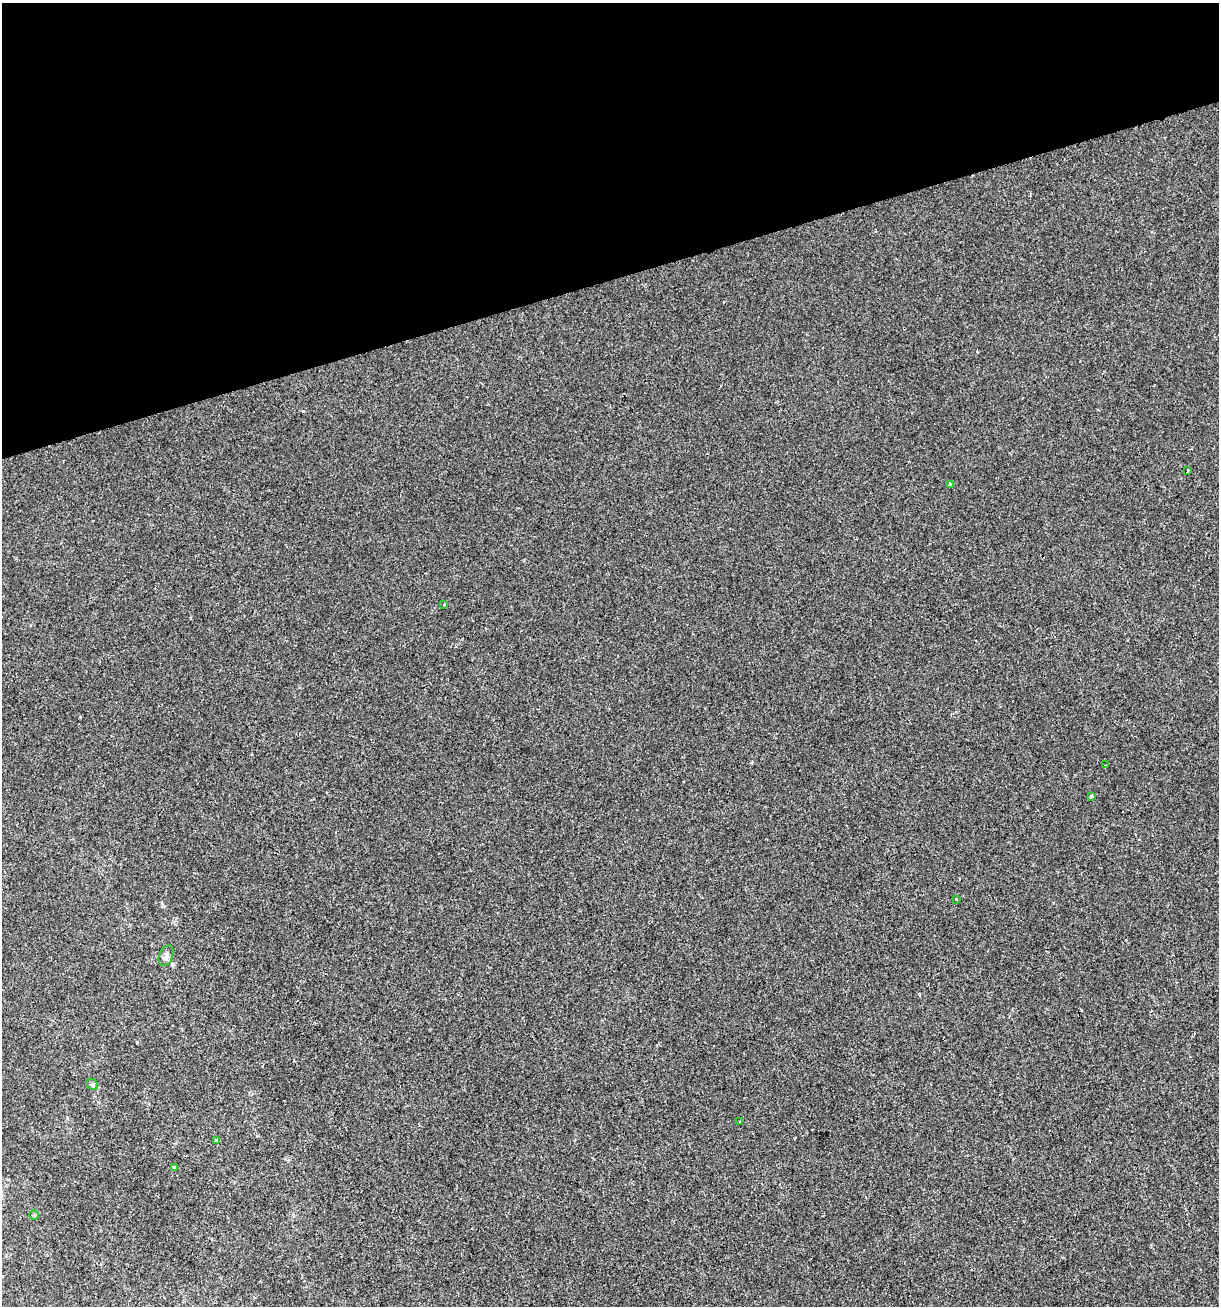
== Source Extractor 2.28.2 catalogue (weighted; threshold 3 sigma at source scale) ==
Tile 3 of 4 x 4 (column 3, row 1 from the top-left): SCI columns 2487-3703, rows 3913-5216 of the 5022 x 5216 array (HDU 1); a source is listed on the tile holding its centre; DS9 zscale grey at full resolution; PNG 1221 x 1308 px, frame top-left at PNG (2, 3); each listed source drawn as its Kron ellipse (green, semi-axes under 4 px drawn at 4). Shown black and unused: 21% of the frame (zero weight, under 2 of 3 exposures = <1% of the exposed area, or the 3 px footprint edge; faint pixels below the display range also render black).
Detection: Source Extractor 2.28.2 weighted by HDU 2 'WHT'; one run over the whole footprint, this tile lists its part. Background 5.62e-04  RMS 0.0042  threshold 0.0189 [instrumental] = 3 sigma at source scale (4.5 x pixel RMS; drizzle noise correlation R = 1.50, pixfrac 1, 0.0396/0.0396 arcsec/px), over >= 5 px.
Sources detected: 13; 1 cosmic-ray / hot-pixel residue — neither listed nor drawn; the other 12 listed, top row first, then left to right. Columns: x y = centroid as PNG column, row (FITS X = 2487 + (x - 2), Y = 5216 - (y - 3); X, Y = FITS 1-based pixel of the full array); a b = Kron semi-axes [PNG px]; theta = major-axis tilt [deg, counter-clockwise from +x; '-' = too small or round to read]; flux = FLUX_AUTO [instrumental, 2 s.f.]
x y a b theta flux
1188 471 3 3 - 0.93
950 484 3 3 - 1.7
444 604 4 2 - 0.39
1106 765 3 2 - 0.4
1091 796 3 3 - 0.71
956 899 3 2 - 0.33
166 956 11 6 67 1.6
92 1084 6 4 -41 0.68
740 1121 3 2 - 0.44
216 1140 4 4 - 0.44
174 1168 4 3 - 1.2
34 1215 5 5 - 0.48
Unlisted compact peaks at least as high as the median listed source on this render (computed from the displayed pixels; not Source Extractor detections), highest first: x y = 919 994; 303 411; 137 1042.